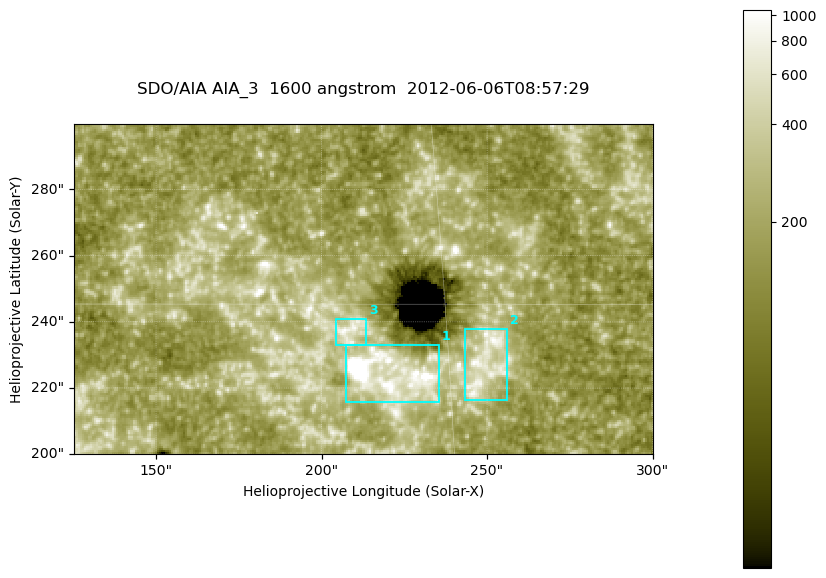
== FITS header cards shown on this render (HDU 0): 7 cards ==
TELESCOP= 'SDO/AIA '
INSTRUME= 'AIA_3   '
WAVELNTH=                 1600
WAVEUNIT= 'angstrom'
DATE-OBS= '2012-06-06T08:57:29.12'
CTYPE1  = 'HPLN-TAN'
CTYPE2  = 'HPLT-TAN'

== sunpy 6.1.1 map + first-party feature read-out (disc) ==
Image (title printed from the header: SDO/AIA AIA_3  1600 angstrom  2012-06-06T08:57:29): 287 x 164 px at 0.609 arcsec/px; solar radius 946 arcsec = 1552 px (partial field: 0.6% of the solar disc is inside the frame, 100% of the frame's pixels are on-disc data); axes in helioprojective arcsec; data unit not stated in the header (colour bar unlabelled)
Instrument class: DISC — disc imager (sunpy class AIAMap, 1600 A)
Bright regions (active regions / flare kernels): reference = the on-disc median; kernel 3 px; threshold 5 sigma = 348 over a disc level ~186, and >= 1.15x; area >= 47 px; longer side >= 3 px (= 1.8 arcsec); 3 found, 3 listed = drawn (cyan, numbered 1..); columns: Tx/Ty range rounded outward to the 2 arcsec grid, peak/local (2 s.f.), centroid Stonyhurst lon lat
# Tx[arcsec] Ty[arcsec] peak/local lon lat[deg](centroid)
1 206..236 216..234 36 +14 +14
2 242..256 216..238 4.8 +16 +14
3 204..214 232..242 4.6 +13 +14